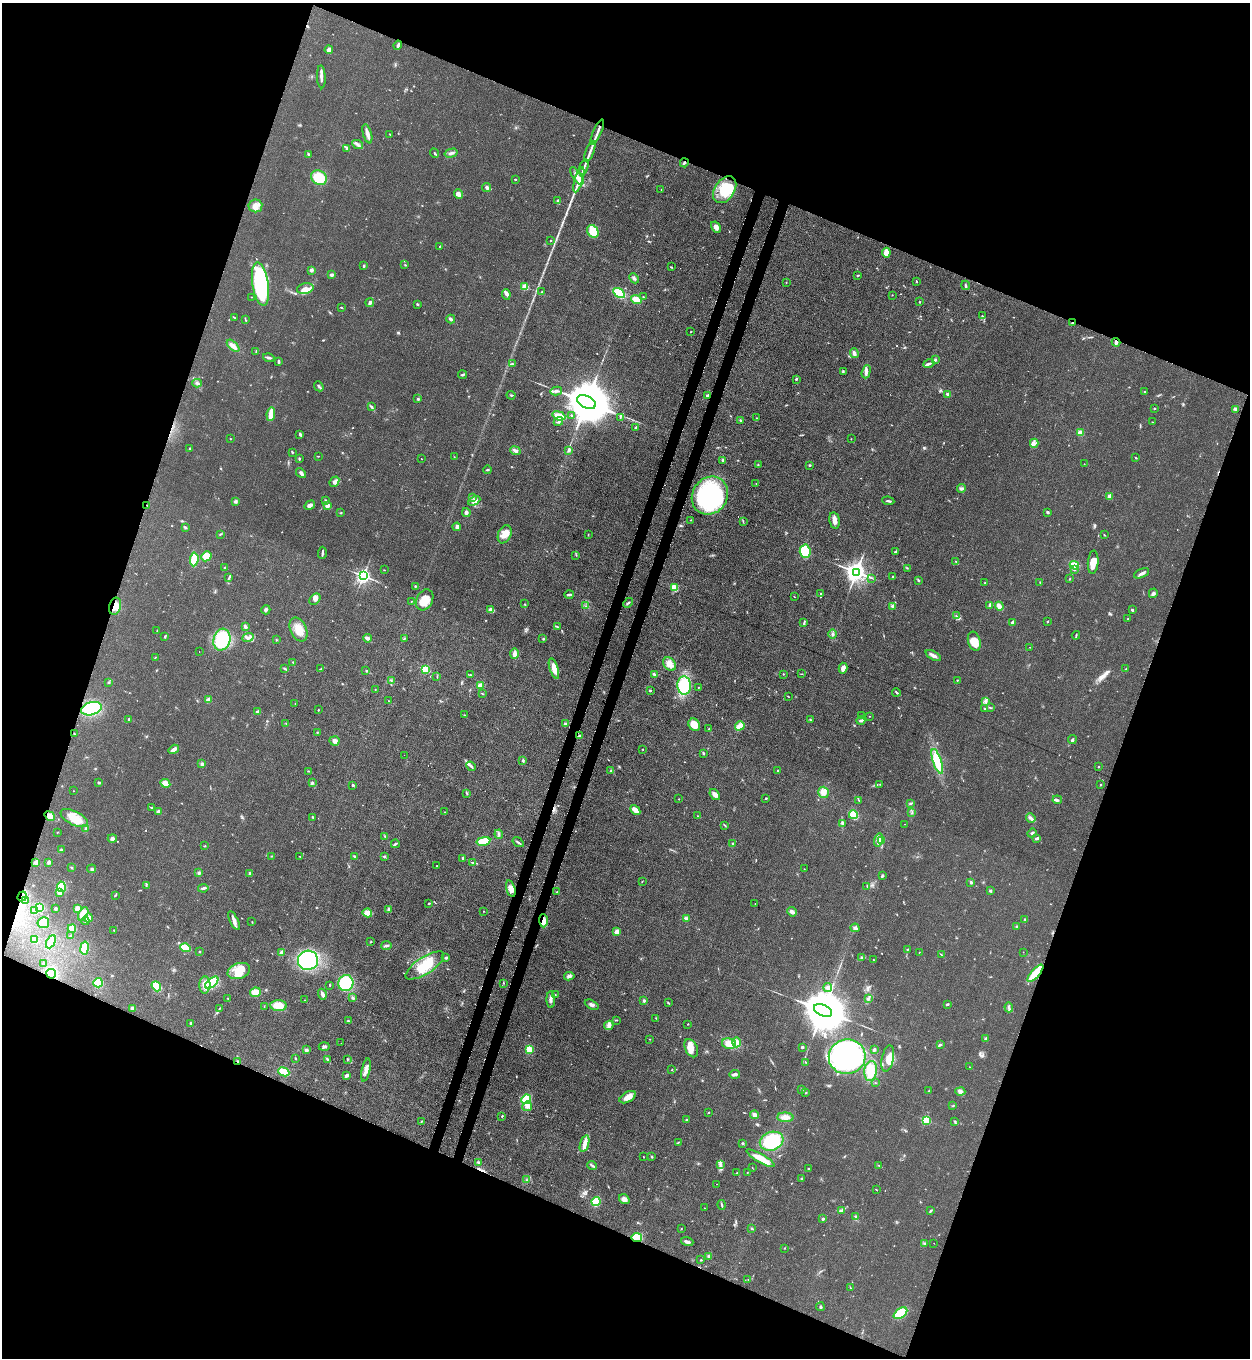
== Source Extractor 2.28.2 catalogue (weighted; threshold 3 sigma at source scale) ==
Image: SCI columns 361-5349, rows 41-5462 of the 5579 x 5500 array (HDU 1 of 3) = the unmasked area's bounding box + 8 px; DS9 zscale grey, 4 x 4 block average (1 PNG px = mean of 4 x 4 image px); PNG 1252 x 1360 px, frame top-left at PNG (2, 3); each listed source drawn as its Kron ellipse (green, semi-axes under 4 px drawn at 4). Shown black and unused: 42% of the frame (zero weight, under 3 of 4 exposures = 7% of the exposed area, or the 3 px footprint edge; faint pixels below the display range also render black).
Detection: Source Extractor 2.28.2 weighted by HDU 2 'WHT'. Background 0.05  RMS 0.0071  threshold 0.0321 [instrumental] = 3 sigma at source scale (4.5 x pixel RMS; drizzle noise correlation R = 1.50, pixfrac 1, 0.05/0.05 arcsec/px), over >= 5 px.
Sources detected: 640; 2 too faint to see at this stretch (4 x 4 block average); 10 cosmic-ray / hot-pixel residue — neither listed nor drawn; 14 coinciding with a brighter row at this scale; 35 inside a brighter listed object's ellipse — not listed separately; of the other 579, all 500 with FLUX_AUTO >= 1.47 (the completeness limit of this list) listed and drawn (79 fainter detections not listed), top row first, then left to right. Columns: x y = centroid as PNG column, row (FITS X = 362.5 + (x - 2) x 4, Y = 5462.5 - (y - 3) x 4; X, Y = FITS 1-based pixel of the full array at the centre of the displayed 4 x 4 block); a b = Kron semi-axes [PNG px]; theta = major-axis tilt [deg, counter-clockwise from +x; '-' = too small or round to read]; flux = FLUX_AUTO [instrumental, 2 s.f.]
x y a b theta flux
398 45 4 2 - 9.9
329 50 4 4 - 17
321 77 11 3 -88 19
597 132 14 2 66 20
367 134 10 3 -74 22
390 134 2 2 - 2.6
358 145 6 3 -28 11
347 148 3 2 - 7.9
590 151 11 2 70 18
435 153 4 2 - 4.2
451 153 6 2 15 10
308 154 3 2 - 5.1
684 163 4 2 - 6.3
584 167 8 2 72 9.9
577 176 10 3 -56 24
319 178 8 7 - 140
515 179 2 2 - 9.9
579 180 13 3 73 29
487 188 4 3 - 8.3
661 190 2 2 - 1.5
725 190 15 10 57 150
458 194 5 4 - 18
558 200 3 3 - 6
255 206 7 6 - 29
716 227 6 4 -60 22
593 231 7 5 -57 71
551 240 2 2 - 2.9
440 246 2 2 - 2.4
886 253 5 3 - 54
405 265 2 2 - 2.7
364 266 2 2 - 5.6
671 267 2 2 - 1.6
311 270 2 2 - 50
332 275 4 2 - 11
858 275 3 2 - 3.3
634 278 5 2 - 10
916 281 3 2 - 2.8
786 282 2 2 - 1.7
260 284 22 8 -81 510
966 285 5 2 - 6.1
525 287 2 2 - 190
305 289 8 5 13 23
542 292 2 2 - 2.1
619 293 6 4 -33 150
506 294 5 4 - 11
892 295 2 2 - 1.7
251 297 2 2 - 1.9
643 297 2 2 - 2.2
636 299 5 4 - 40
920 302 2 2 - 2.3
370 303 4 2 - 15
417 304 3 2 - 3.8
341 307 3 2 - 2.9
982 316 2 2 - 2.9
234 317 3 2 - 2.2
451 319 4 2 - 13
246 320 2 2 - 2
1072 323 3 2 - 2.6
691 332 2 2 - 1.7
1116 342 4 3 - 10
233 346 7 4 -43 26
256 351 3 2 - 3.9
854 353 5 3 - 16
269 358 6 2 -17 8.5
935 359 3 2 - 3.4
278 362 2 2 - 11
512 364 3 2 - 4.2
929 364 5 3 - 11
843 371 2 2 - 2
866 372 7 4 72 15
463 375 4 2 - 5.6
796 379 3 2 - 4.7
197 383 5 2 - 6.1
319 386 5 2 - 7
556 391 6 3 11 10
1145 392 3 2 - 6.4
947 394 2 2 - 33
511 395 4 2 - 4.9
707 396 2 2 - 35
418 399 2 2 - 17
586 402 10 6 -25 30000
371 407 3 2 - 7.1
1154 408 2 2 - 3.5
1235 409 3 3 - 11
271 414 7 3 83 52
572 415 3 2 - 2.4
559 416 6 3 -20 62
620 417 2 2 - 3
757 418 2 2 - 2.4
740 420 3 2 - 3.1
558 421 5 3 - 11
1152 422 3 2 - 2.5
636 427 2 2 - 23
1081 433 4 3 - 17
300 434 3 2 - 8.7
230 439 2 2 - 1.8
851 439 2 2 - 1.5
1034 443 4 2 - 10
190 449 2 2 - 20
569 450 3 2 - 9.5
515 451 5 3 - 11
292 452 3 2 - 4
319 456 2 2 - 1.6
454 457 2 2 - 1.5
1136 458 2 2 - 2.3
299 459 3 2 - 4.2
421 459 2 2 - 2.8
723 460 4 2 - 6.2
1084 464 2 2 - 1.8
758 465 2 2 - 1.9
809 465 2 2 - 4.7
487 470 4 2 - 4.1
301 473 5 2 - 13
334 482 5 4 - 15
756 483 2 2 - 1.9
961 488 5 2 - 8.2
710 496 20 17 55 600
473 497 3 2 - 4.2
1110 497 3 3 - 23
326 500 2 2 - 7.6
474 501 6 3 26 17
888 501 6 2 -7 7.8
235 502 3 3 - 7.3
147 505 2 2 - 2.6
310 505 6 3 30 19
327 505 2 2 - 71
466 512 4 3 - 9.6
1047 512 3 2 - 5.6
341 513 2 2 - 2.1
691 520 2 2 - 2.7
743 521 3 2 - 2.5
835 521 8 5 -79 22
185 527 4 2 - 4.6
457 527 4 3 - 15
220 534 2 2 - 1.8
505 534 9 6 68 40
588 534 2 2 - 2.2
1104 535 3 2 - 2.3
805 551 7 5 -87 140
896 551 3 2 - 4.2
322 553 6 2 87 7.2
576 555 2 2 - 1.6
206 556 5 4 - 47
194 559 7 3 85 120
956 562 4 2 - 5.1
1093 562 11 5 85 42
1074 565 4 3 - 74
225 568 2 2 - 7.2
907 568 3 2 - 2.5
384 570 2 2 - 2
1074 570 2 2 - 2.1
856 572 3 3 - 3500
1142 573 8 3 25 13
363 576 2 2 - 1500
892 577 2 2 - 2.8
229 578 4 2 - 5.6
872 578 2 2 - 1.8
1070 578 2 2 - 1.5
919 580 3 2 - 3.4
1040 582 2 2 - 2.3
985 583 2 2 - 4.2
415 586 2 2 - 3.9
674 588 4 4 - 46
821 593 2 2 - 2.3
1153 593 5 3 - 11
569 594 4 2 - 7.8
794 597 2 2 - 1.6
315 599 6 4 44 16
425 600 11 8 61 65
411 601 2 2 - 2.3
628 603 5 2 - 6.6
524 604 2 2 - 2.7
990 605 4 2 - 4.6
115 606 8 6 73 45
586 606 2 2 - 2.2
893 606 2 2 - 51
999 606 4 3 - 28
266 610 4 3 - 8
491 610 4 3 - 23
1132 610 2 2 - 8.6
956 616 2 2 - 2.6
1127 619 2 2 - 2.4
1048 621 2 2 - 3.5
1012 622 4 2 - 7.4
804 623 2 2 - 3
245 627 3 2 - 17
557 627 3 2 - 3.6
157 630 2 2 - 1.7
298 630 12 8 -66 57
833 634 5 2 - 5.8
1076 635 4 2 - 4
165 636 3 2 - 3.8
248 638 5 3 - 13
367 638 4 2 - 19
404 638 4 2 - 3.6
543 639 2 2 - 2.9
222 640 11 8 75 210
276 640 2 2 - 3
974 641 10 6 -72 46
1030 647 2 2 - 1.7
199 652 2 2 - 2.5
514 654 5 2 - 24
933 655 8 3 -27 20
155 657 2 2 - 1.6
293 662 2 2 - 1.8
670 664 7 5 -47 34
285 668 3 2 - 4.2
554 668 10 4 -72 43
843 668 5 4 - 19
321 669 3 2 - 3.2
425 669 2 2 - 350
1126 669 2 2 - 1.7
366 671 2 2 - 2.9
654 674 4 3 - 7.5
783 674 2 2 - 3
801 674 2 2 - 2
470 675 4 2 - 3
437 676 2 2 - 2.5
957 680 2 2 - 5.2
391 681 2 2 - 1.9
109 682 3 2 - 3.6
684 685 9 7 -87 210
480 686 4 4 - 20
698 687 2 2 - 3.3
375 689 2 2 - 1.7
650 691 2 2 - 17
896 692 4 2 - 5.3
482 694 3 2 - 2.7
788 696 2 2 - 2
208 700 3 3 - 22
389 701 3 2 - 1.9
985 701 2 2 - 3
295 704 2 2 - 2.4
991 708 2 2 - 2.3
91 709 10 6 16 220
984 709 2 2 - 2.1
318 710 2 2 - 3
258 712 4 3 - 9.5
464 715 2 2 - 1.9
861 715 2 2 - 1.9
869 716 2 2 - 1.5
128 719 2 2 - 14
810 719 2 2 - 2.8
861 721 4 2 - 5.8
286 723 2 2 - 2.2
565 724 3 2 - 4.2
694 725 6 5 - 67
740 726 5 3 - 50
709 729 2 2 - 2.7
317 732 2 2 - 2.4
74 734 2 2 - 2.4
579 736 3 2 - 5.9
1072 739 4 3 - 6.3
334 741 5 4 - 19
174 749 5 2 - 24
643 749 2 2 - 1.6
703 753 3 2 - 5.2
404 755 2 2 - 1.7
523 760 2 2 - 5.2
937 761 13 4 -72 140
202 764 4 3 - 7.8
471 766 5 3 - 8.1
1098 767 2 2 - 2.7
308 771 2 2 - 2.1
610 771 3 2 - 3.4
778 771 2 2 - 3.3
99 783 3 2 - 6.1
165 783 5 4 - 34
312 783 3 3 - 5.8
880 784 3 2 - 2.1
353 785 2 2 - 6.7
1100 785 2 2 - 1.8
73 791 2 2 - 1.6
823 792 6 5 - 29
467 793 3 2 - 3.8
715 794 6 4 -52 20
766 798 2 2 - 5.2
679 799 2 2 - 2
1057 800 5 2 - 6.6
859 801 3 2 - 1.8
910 803 3 3 - 6.2
152 808 2 2 - 3.4
635 810 6 4 -46 25
158 811 4 3 - 11
445 812 2 2 - 1.8
912 813 2 2 - 2
853 815 4 4 - 54
50 816 5 4 - 29
698 816 2 2 - 2.4
313 817 3 2 - 3.4
74 818 15 7 -27 63
1031 818 5 3 - 11
842 824 4 2 - 7.5
904 824 2 2 - 2
725 825 2 2 - 1.9
86 828 4 3 - 8
57 832 2 2 - 1.6
1032 833 4 2 - 4.6
499 834 4 2 - 6.7
385 837 3 2 - 4
1037 838 3 2 - 10
112 839 4 3 - 10
879 840 7 3 75 29
882 840 2 2 - 4.3
483 841 7 3 13 98
518 842 6 2 -33 7.3
733 843 3 2 - 3.5
395 844 4 2 - 8
204 846 3 2 - 2.8
61 850 3 3 - 5.5
271 856 2 2 - 2.4
299 856 3 2 - 2
354 856 3 2 - 3.8
385 856 2 2 - 2.5
462 858 3 2 - 4.1
49 862 2 2 - 43
36 863 2 2 - 110
473 863 2 2 - 2.2
437 866 2 2 - 3.7
71 867 2 2 - 2.4
92 869 4 3 - 8.4
804 869 2 2 - 1.6
199 873 3 3 - 5.7
250 873 3 3 - 7.6
882 876 3 2 - 6.8
642 882 2 2 - 1.8
971 882 3 2 - 7.7
146 886 2 2 - 1.8
867 886 3 2 - 3.3
61 887 5 4 - 110
203 888 5 2 - 10
511 889 8 4 -74 24
990 891 3 2 - 4.4
557 892 2 2 - 3.1
60 893 4 3 - 21
115 895 3 2 - 3.5
22 897 5 2 - 13
25 900 2 2 - 1.6
429 903 3 2 - 3.1
755 903 2 2 - 2.9
40 907 4 3 - 77
55 909 2 2 - 9
77 909 3 2 - 32
388 909 4 3 - 7
35 911 4 3 - 11
483 911 2 2 - 1.5
792 912 5 3 - 18
367 913 5 4 - 39
83 914 7 4 60 61
88 918 4 3 - 25
686 918 3 2 - 5.6
1025 919 2 2 - 2.4
85 921 4 2 - 3.9
234 921 10 3 -64 21
543 921 6 3 -88 45
252 922 2 2 - 2.2
43 923 6 5 - 27
1017 926 2 2 - 4.8
855 928 4 2 - 13
72 929 4 4 - 48
114 930 2 2 - 2.2
617 932 3 2 - 37
70 936 4 2 - 3.6
34 940 3 2 - 52
51 942 7 3 64 100
371 942 2 2 - 2.9
386 945 5 3 - 8.6
85 948 6 3 80 89
185 948 5 2 - 140
907 949 3 2 - 2.8
199 952 2 2 - 2.8
919 952 2 2 - 1.7
1023 952 2 2 - 1.7
281 953 2 2 - 66
941 955 3 2 - 2.4
446 957 3 3 - 5.6
862 958 4 2 - 7.3
308 960 10 9 - 530
873 960 2 2 - 2.1
44 963 3 2 - 3.6
425 965 22 8 33 120
239 971 11 8 18 59
1035 973 11 3 48 150
51 974 5 5 - 200
569 976 5 3 - 14
98 983 5 4 - 73
212 983 8 4 39 220
346 983 8 7 - 210
504 983 2 2 - 1.9
205 985 8 5 88 35
329 985 2 2 - 3
156 986 5 4 - 120
828 987 4 3 - 12
255 992 5 5 - 45
322 994 5 2 - 19
555 994 3 2 - 2.9
227 998 2 2 - 2.8
352 998 3 3 - 6.1
868 999 4 3 - 7.1
305 1000 2 2 - 1.5
551 1000 8 3 -88 15
644 1001 3 3 - 6.9
668 1002 3 2 - 2.7
947 1004 3 2 - 5.4
592 1005 7 3 -26 13
278 1006 8 5 -4 71
264 1007 3 2 - 2.6
1009 1007 5 2 - 6.5
133 1008 3 3 - 11
220 1008 2 2 - 2.8
823 1010 9 5 -25 28000
656 1018 2 2 - 2
616 1020 2 2 - 1.8
348 1021 3 2 - 2.8
190 1023 2 2 - 9.9
688 1024 2 2 - 2
609 1025 5 3 - 11
986 1038 3 2 - 4.1
650 1039 2 2 - 1.5
736 1042 5 4 - 21
341 1043 2 2 - 2.3
729 1044 7 5 -11 42
940 1045 4 2 - 5.6
324 1046 5 3 - 9.3
802 1047 2 2 - 20
691 1048 10 6 -64 36
529 1049 4 3 - 56
306 1050 3 3 - 11
874 1050 3 2 - 5.3
847 1057 18 17 - 920
295 1058 2 2 - 3.2
888 1058 13 6 78 39
327 1059 3 2 - 4.2
347 1060 2 2 - 1.8
238 1061 3 2 - 5.3
805 1062 2 2 - 2.4
969 1067 2 2 - 1.9
672 1069 2 2 - 2.7
366 1070 12 3 78 27
871 1071 10 6 82 85
284 1072 6 3 -24 100
735 1074 5 3 - 15
346 1076 4 2 - 11
875 1083 2 2 - 1.8
802 1089 3 2 - 3.8
929 1091 3 2 - 3.7
960 1091 5 4 - 14
806 1093 2 2 - 2
628 1097 9 5 29 35
526 1099 5 4 - 100
527 1106 5 4 - 17
953 1106 2 2 - 2.7
708 1113 2 2 - 1.6
754 1115 4 4 - 12
502 1116 3 2 - 2.4
785 1117 8 4 -2 27
686 1120 2 2 - 2.9
926 1120 2 2 - 410
421 1121 2 2 - 2.6
955 1121 3 2 - 4.9
772 1141 12 9 20 250
678 1142 3 2 - 3
743 1143 2 2 - 4.2
584 1144 8 4 72 24
644 1157 2 2 - 1.6
652 1157 3 2 - 2.9
760 1158 16 4 -29 62
478 1162 3 2 - 4.1
720 1165 4 3 - 9.4
879 1165 2 2 - 2.2
592 1166 5 2 - 6.5
752 1168 2 2 - 2.1
808 1169 2 2 - 2.4
747 1172 2 2 - 2
737 1173 2 2 - 2.3
802 1179 2 2 - 22
526 1180 2 2 - 3.1
716 1184 2 2 - 1.5
876 1190 3 2 - 2.4
624 1199 6 4 -35 20
596 1201 4 3 - 160
722 1205 5 2 - 5.4
704 1208 2 2 - 1.6
841 1210 3 2 - 7.6
930 1211 3 2 - 5.7
855 1216 3 2 - 3.5
823 1219 2 2 - 6.8
752 1228 3 2 - 3.9
681 1229 2 2 - 2
637 1238 5 4 - 91
687 1242 6 2 -17 16
925 1243 2 2 - 3.7
934 1243 2 2 - 2.1
785 1248 2 2 - 1.6
709 1256 4 3 - 6
701 1260 2 2 - 3.5
748 1279 2 2 - 1.8
850 1288 2 2 - 1.9
820 1307 4 2 - 5.4
900 1313 8 4 38 130
Overlapping masked pixels (flux is a lower limit): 12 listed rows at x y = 684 163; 1072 323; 1116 342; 710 496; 147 505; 115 606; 22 897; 543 921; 1035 973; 51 974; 238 1061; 637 1238
Diffuse or blended objects may show on this block-average render without a row.